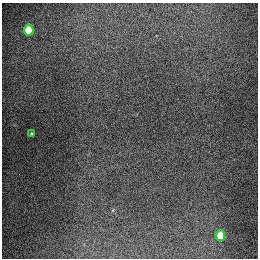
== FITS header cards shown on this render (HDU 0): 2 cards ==
NAXIS1  =                  256
NAXIS2  =                  256

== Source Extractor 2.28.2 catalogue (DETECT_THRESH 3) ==
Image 256 x 256 px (HDU 0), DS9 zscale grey, 1 PNG px = 1 image px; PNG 260 x 260 px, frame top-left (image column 1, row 256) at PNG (2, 3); each listed source drawn as its Kron ellipse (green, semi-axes under 4 px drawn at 4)
Background 1330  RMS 27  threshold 82.1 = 3 sigma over >= 5 px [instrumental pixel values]
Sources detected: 3; all 3 listed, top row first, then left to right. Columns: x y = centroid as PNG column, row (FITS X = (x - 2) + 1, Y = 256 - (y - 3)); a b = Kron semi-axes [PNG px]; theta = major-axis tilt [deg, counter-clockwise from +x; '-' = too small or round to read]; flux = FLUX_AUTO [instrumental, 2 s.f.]
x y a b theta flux
29 30 5 5 - 91000
31 133 3 3 - 2400
220 235 5 5 - 72000